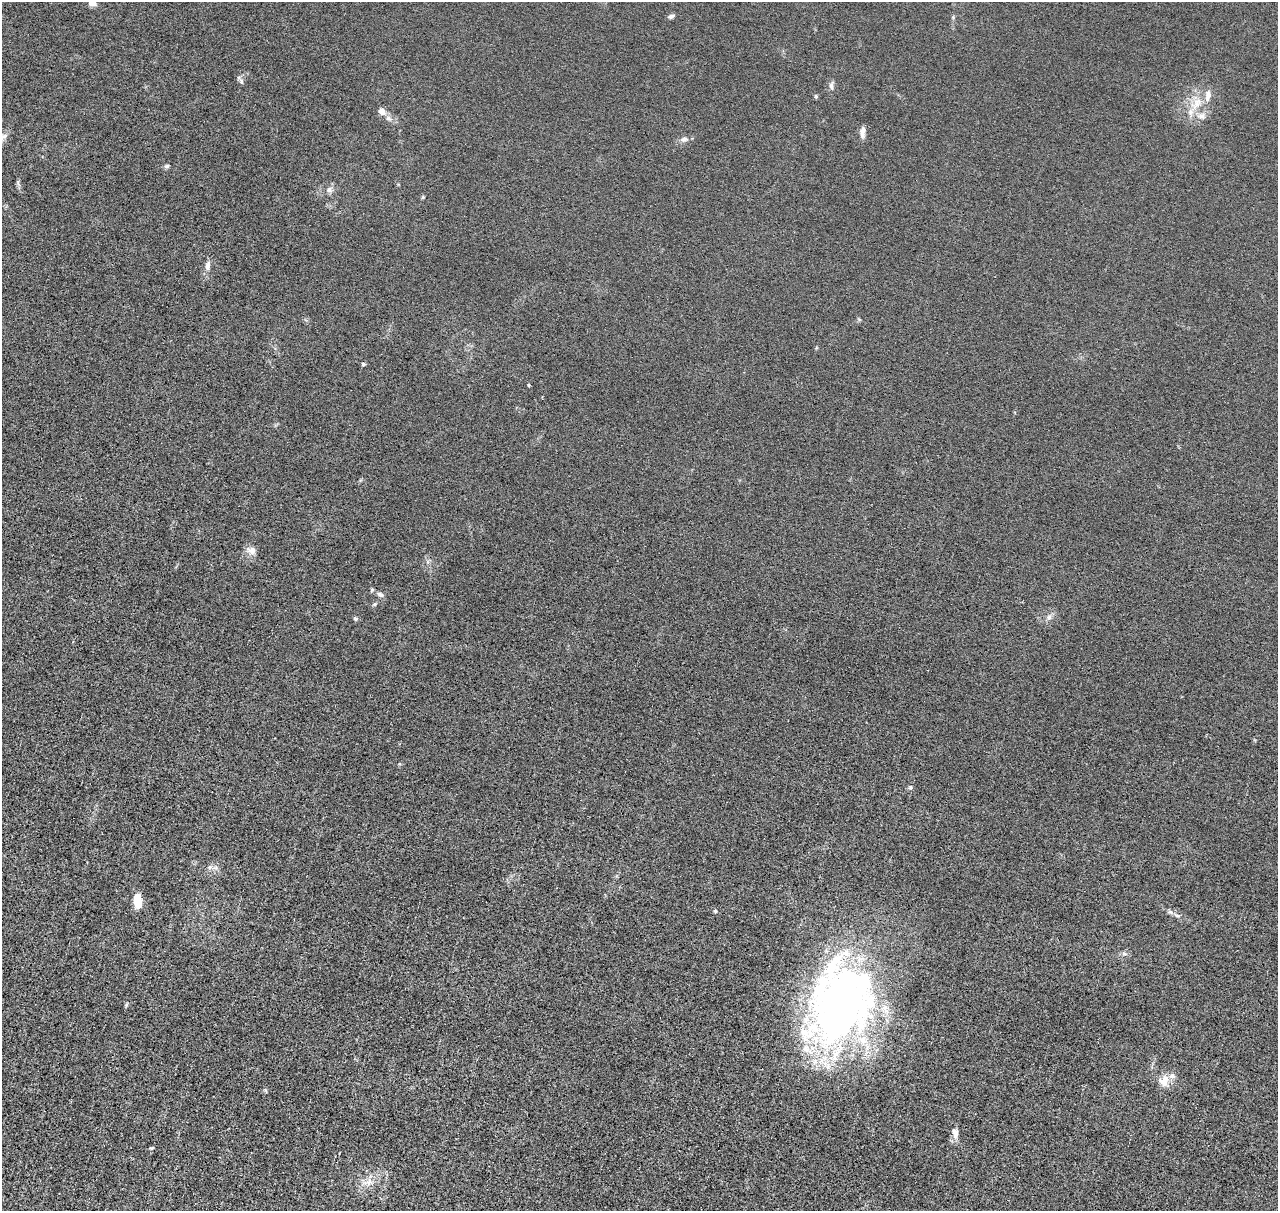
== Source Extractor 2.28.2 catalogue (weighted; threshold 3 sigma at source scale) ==
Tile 7 of 4 x 4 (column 3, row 2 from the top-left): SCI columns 2571-3846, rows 2671-3879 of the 5140 x 5218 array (HDU 1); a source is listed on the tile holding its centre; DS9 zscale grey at full resolution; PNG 1280 x 1213 px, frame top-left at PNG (2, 2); no overlay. Nothing masked; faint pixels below the display range render black.
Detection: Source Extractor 2.28.2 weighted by HDU 2 'WHT'; one run over the whole footprint, this tile lists its part. Background 0.0119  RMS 0.0042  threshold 0.0172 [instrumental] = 3 sigma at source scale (4.09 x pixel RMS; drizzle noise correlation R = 1.36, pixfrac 0.8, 0.05/0.05 arcsec/px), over >= 5 px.
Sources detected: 40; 1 inside a brighter object's white glare — not listed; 5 inside a brighter listed object's ellipse — not listed separately; the other 34 listed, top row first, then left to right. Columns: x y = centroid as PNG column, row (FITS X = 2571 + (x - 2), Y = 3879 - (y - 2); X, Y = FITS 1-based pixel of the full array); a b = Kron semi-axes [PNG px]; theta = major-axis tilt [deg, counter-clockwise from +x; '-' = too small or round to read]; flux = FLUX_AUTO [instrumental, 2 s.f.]
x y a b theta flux
92 3 7 6 - 2.6
671 16 8 5 17 1
241 82 7 5 -70 0.81
831 86 13 6 -89 1.3
816 96 6 4 -89 0.48
1196 104 23 12 52 7.2
382 111 10 8 -58 2.1
1201 116 13 9 -6 2.9
389 118 10 6 -20 1.6
862 132 13 7 86 2.2
684 139 10 7 7 1.6
167 166 7 5 21 0.71
329 190 9 8 - 1.5
423 197 5 4 - 0.37
208 266 13 7 85 2
363 364 5 5 - 0.65
529 385 3 3 - 0.41
251 550 13 10 -17 2.4
372 590 5 4 - 0.52
380 595 8 6 -25 1.2
1049 617 8 6 73 1.4
355 618 6 5 - 0.67
910 787 7 6 - 0.68
210 867 6 6 - 0.99
137 901 15 8 -84 7
715 911 5 4 - 0.59
1170 912 9 6 -7 1.1
1124 954 7 4 -1 0.79
841 1002 92 58 57 230
126 1005 6 4 47 0.51
1164 1081 17 13 72 4.5
955 1133 15 8 -86 2.5
152 1148 8 3 13 0.44
369 1182 12 10 -12 3.2
Isophote crosses this tile's border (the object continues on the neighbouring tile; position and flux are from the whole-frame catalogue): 1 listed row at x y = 92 3